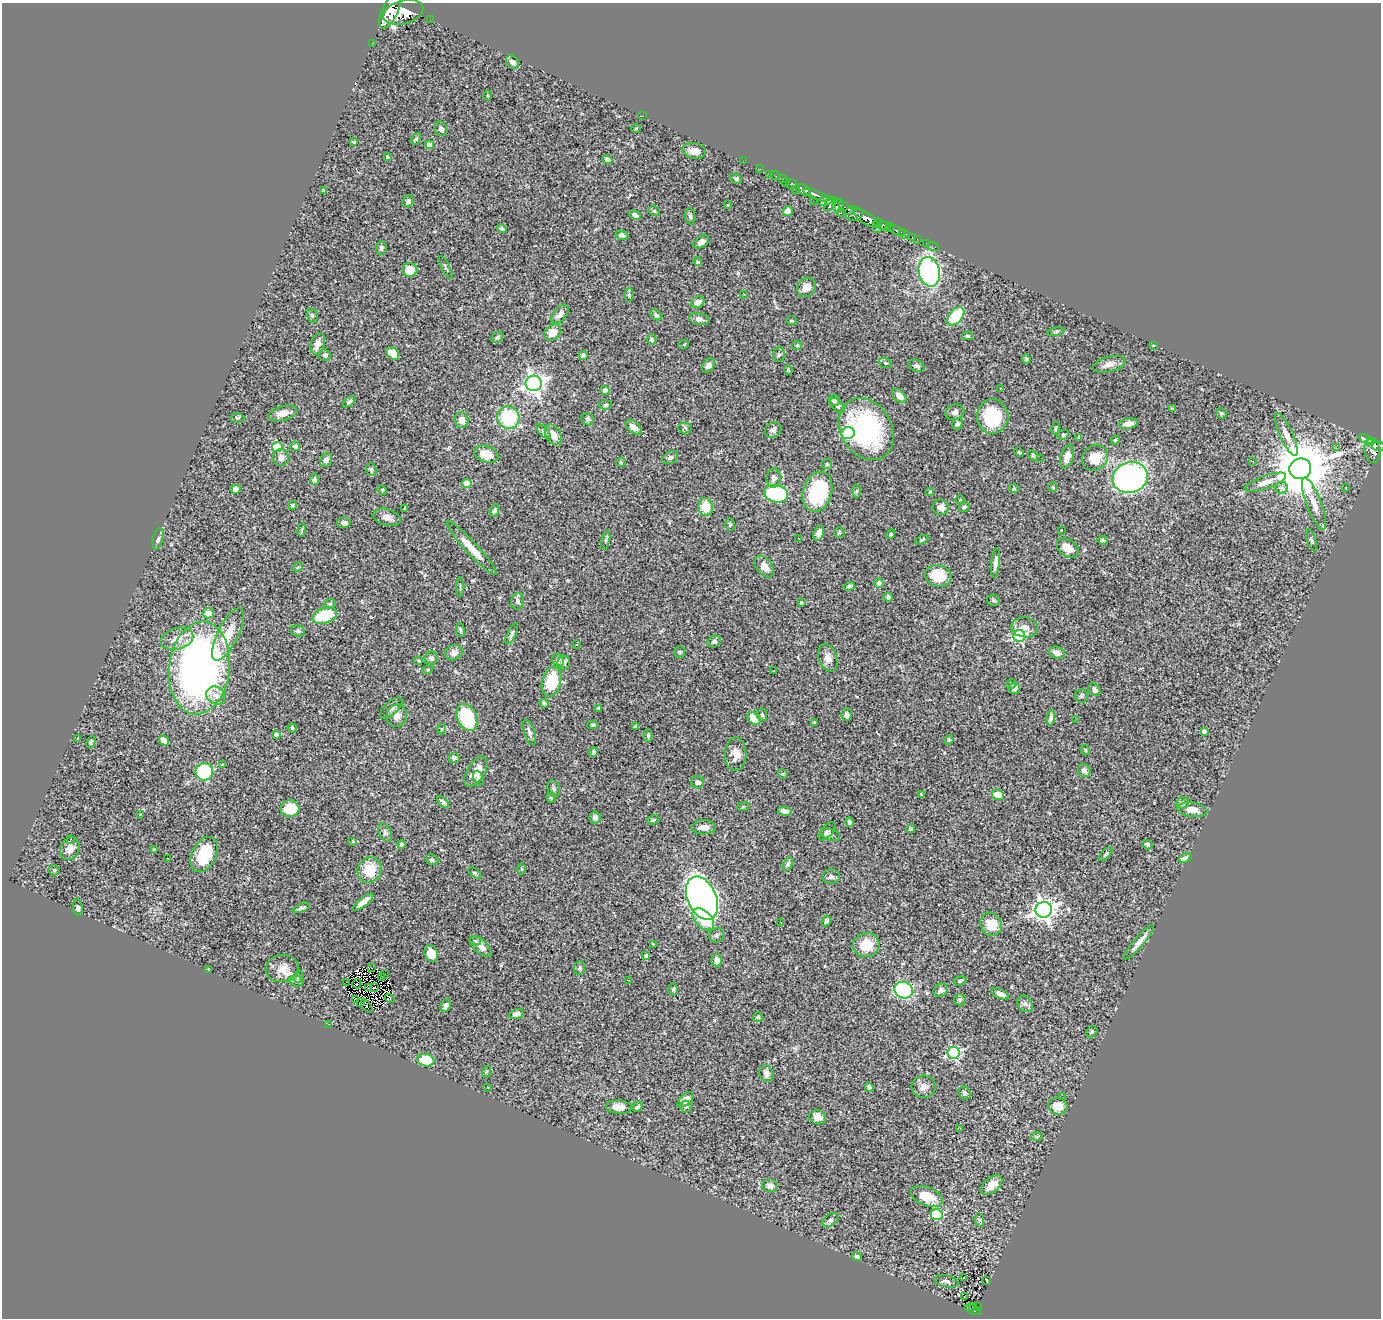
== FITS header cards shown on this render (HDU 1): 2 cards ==
NAXIS1  =                 1379
NAXIS2  =                 1316

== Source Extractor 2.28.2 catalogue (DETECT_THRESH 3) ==
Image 1379 x 1316 px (HDU 1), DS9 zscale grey, 1 PNG px = 1 image px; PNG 1383 x 1320 px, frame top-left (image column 1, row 1316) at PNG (2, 3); each listed source drawn as its Kron ellipse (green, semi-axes under 4 px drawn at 4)
Background 0.856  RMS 0.034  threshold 0.101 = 3 sigma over >= 5 px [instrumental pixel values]
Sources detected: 371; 4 with non-positive FLUX_AUTO (blend fragments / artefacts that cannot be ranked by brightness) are neither listed nor drawn; the other 367 listed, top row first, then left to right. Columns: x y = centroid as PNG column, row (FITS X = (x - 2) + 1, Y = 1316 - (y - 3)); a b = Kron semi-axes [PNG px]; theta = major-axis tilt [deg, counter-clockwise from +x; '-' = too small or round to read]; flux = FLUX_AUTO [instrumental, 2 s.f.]
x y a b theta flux
390 10 19 8 65 4700
403 12 20 11 15 4600
430 20 2 2 - 9.2
372 44 2 2 - 9.5
512 62 7 5 -47 13
488 96 5 4 - 2.5
643 116 2 2 - 5.2
636 128 4 3 - 1.9
441 129 7 6 - 6.4
416 139 6 4 60 3.1
354 142 4 3 - 2.9
430 145 4 4 - 26
694 151 12 7 -9 21
387 157 4 4 - 4.1
607 159 5 4 - 8.3
743 161 2 2 - 9.7
760 169 2 2 - 9.5
770 174 2 2 - 11
775 176 5 2 - 13
736 179 6 4 -28 4.5
782 179 3 2 - 25
786 182 3 3 - 30
792 184 5 5 - 66
795 189 3 2 - 17
323 190 4 3 - 2.6
803 190 8 5 -26 1200
816 195 13 4 -22 1200
408 201 6 5 - 6
813 201 2 2 - 12
825 201 8 4 12 340
727 205 3 3 - 2.1
830 205 8 5 53 470
838 205 6 5 - 460
846 208 9 4 -38 280
654 211 6 5 - 3
788 211 5 5 - 21
841 213 4 3 - 140
854 214 9 7 1 880
635 215 6 4 -24 6.1
690 216 8 5 -80 4.8
866 218 14 5 -33 1900
878 223 4 3 - 530
884 226 6 4 -12 720
889 227 5 3 - 200
502 229 5 4 - 5.1
877 229 3 2 - 29
897 231 9 3 -27 190
904 234 6 3 -21 97
622 235 6 4 -15 7.6
912 238 3 3 - 37
917 239 2 2 - 7.7
701 242 9 5 33 9.9
926 243 2 2 - 6.2
933 246 6 2 -18 18
381 248 7 5 81 4.7
698 262 4 4 - 3.8
446 267 12 3 -63 3.5
410 270 7 7 - 31
929 272 15 10 -77 390
807 287 10 9 - 22
744 294 3 3 - 6.9
629 295 6 4 -89 3.4
698 302 7 5 28 16
560 314 11 6 50 13
312 315 7 5 -74 4.5
656 315 7 5 -34 4.4
956 316 10 6 49 120
699 319 10 6 -12 9.8
792 321 5 3 - 2.2
553 332 9 7 40 26
1056 332 8 3 13 3.3
968 336 5 4 - 3.1
497 337 6 5 - 3.7
652 339 5 5 - 4.7
318 344 11 7 71 19
684 344 5 3 - 2.2
797 345 5 4 - 2.8
1153 345 3 2 - 2
393 353 7 5 -45 38
325 355 6 5 - 6.1
583 355 5 4 - 6.2
779 355 7 5 86 4.9
1026 359 5 3 - 3
885 363 7 5 -19 3.1
1109 364 17 7 15 15
708 365 8 5 54 11
917 366 8 6 -22 7.2
788 370 5 4 - 2.2
534 383 8 8 - 1300
1001 389 3 2 - 2.5
605 390 4 4 - 14
899 396 8 5 -44 17
834 400 5 5 - 7.8
349 402 7 4 39 5.6
606 405 6 4 5 3.9
837 405 9 5 -47 5.5
1172 409 4 3 - 2.2
955 412 10 7 18 8.9
282 413 15 7 15 17
1221 413 5 5 - 4.1
993 416 17 15 85 120
237 418 7 5 -2 4
508 418 11 11 - 150
588 419 6 6 - 7.5
461 420 8 7 - 17
957 424 6 5 - 5.3
1128 424 10 5 11 18
634 427 9 5 -41 17
685 428 7 5 -1 3.9
1056 428 6 3 77 3.1
866 429 33 25 -59 350
773 430 9 7 39 8.6
544 432 9 4 -45 4.3
848 433 6 6 - 150
553 435 11 7 -58 20
1063 435 6 5 - 3.5
1286 435 23 6 -66 21
1079 438 4 3 - 3.2
1366 439 7 4 -25 210
1115 440 4 3 - 2.3
1370 441 4 3 - 180
295 446 5 4 - 8.6
1378 446 6 5 - 350
277 447 5 5 - 110
1337 448 4 3 - 22
1372 450 12 8 -81 600
1019 452 5 4 - 2.4
486 454 12 8 -18 36
1033 455 5 3 - 3.1
281 457 8 7 - 11
1067 457 12 6 73 21
670 458 8 6 30 6.4
1041 458 2 2 - 1.4
1095 458 14 12 41 38
326 460 7 5 64 10
1252 461 3 3 - 1.9
621 462 5 4 - 2.5
827 464 5 5 - 3.4
371 469 6 5 - 4.4
1300 469 11 10 - 17000
774 478 10 7 82 9.6
1130 478 17 15 19 600
314 479 5 4 - 4.3
1266 482 21 6 20 21
467 483 4 4 - 59
1053 487 4 4 - 3.4
1282 488 6 6 - 8.8
1345 488 3 2 - 2.3
235 489 5 4 - 9.6
1014 489 6 4 1 2.5
382 490 5 4 - 2.1
857 491 6 4 87 4.1
818 492 20 14 74 210
930 492 4 4 - 2.7
776 494 12 8 -12 240
960 500 4 3 - 1.7
1314 504 28 7 -70 30
293 505 4 4 - 5.9
705 507 9 7 -84 39
941 507 8 7 - 13
964 507 6 5 - 3.9
405 509 3 3 - 2.1
495 511 6 4 73 5
387 517 14 8 -16 15
344 523 7 5 0 7.8
730 525 6 4 89 3.7
302 530 7 4 83 3.4
1061 530 3 2 - 1.7
839 532 5 5 - 3.7
819 533 8 5 73 15
891 534 5 4 - 3.1
798 538 2 2 - 1.3
158 539 11 5 77 6.4
606 540 9 3 77 4.2
922 540 7 3 25 3.6
1103 540 5 3 - 4.3
1311 540 11 4 -71 4.8
472 548 36 6 -47 36
1068 548 12 8 -33 32
996 563 15 4 83 11
764 566 12 8 -53 17
298 567 5 3 - 2.6
938 576 13 10 -17 60
879 583 4 4 - 15
849 586 6 3 18 4.6
460 587 9 2 90 2.3
888 597 4 4 - 5.7
993 600 6 5 - 3.4
518 601 8 6 86 7.3
801 603 4 4 - 4.5
330 604 6 4 21 3.7
208 613 5 5 - 21
324 616 13 7 18 87
1025 627 13 10 -8 18
460 630 7 3 -84 3.4
298 631 7 5 -13 4.4
228 634 29 10 63 49
512 634 11 4 63 5
1019 636 6 6 - 290
177 639 17 10 16 27
714 642 7 5 24 7.2
577 644 3 2 - 1.7
680 652 6 5 - 3.1
454 653 9 7 22 14
1057 653 8 6 -19 14
431 658 6 6 - 6.7
828 658 14 9 -71 18
558 660 7 6 - 4.5
419 661 4 3 - 2
564 662 7 6 - 12
199 668 46 30 83 1100
428 669 5 3 - 2.6
774 671 3 2 - 2.4
551 682 15 9 75 100
1011 684 5 3 - 2.8
1014 688 6 5 - 9.1
1095 690 7 5 -50 7
216 696 10 8 -31 15
1081 696 7 6 - 4.3
544 703 4 4 - 5.9
391 708 14 6 43 10
598 708 4 3 - 2.5
762 715 6 5 - 4.1
846 715 6 5 - 12
397 716 11 10 - 16
467 718 14 10 -65 120
1051 718 8 4 77 7.8
754 719 7 5 -45 42
1076 719 2 2 - 2.7
814 723 4 3 - 3.7
593 725 5 4 - 3.9
635 727 4 2 - 2.7
292 728 5 4 - 3
441 729 5 3 - 2.4
1204 731 4 4 - 8.4
529 732 13 5 -72 7.5
276 734 4 4 - 6.4
648 736 6 4 90 4.3
78 739 3 2 - 2
164 740 5 4 - 9.4
949 740 5 4 - 2.8
91 742 6 4 64 3.7
1085 750 5 3 - 2.3
593 752 5 3 - 4.6
736 754 17 11 90 24
454 758 5 5 - 5.8
223 765 4 3 - 2.5
1084 770 7 6 - 8.6
204 772 9 8 - 210
476 772 17 8 58 33
783 774 5 4 - 2.8
479 778 7 5 -68 5.6
698 782 6 6 - 11
554 788 8 6 -78 6
921 794 3 3 - 3
998 795 6 5 - 38
551 798 5 4 - 3
443 802 7 3 -40 7.5
1183 803 6 5 - 4.8
743 807 6 3 19 2.3
290 809 9 8 - 73
1192 810 15 7 -7 26
785 811 7 4 -10 9
141 815 4 3 - 2.1
595 817 6 5 - 12
653 820 6 4 20 3.8
850 822 5 4 - 6.5
704 827 12 7 1 17
911 829 4 4 - 4.6
827 831 11 5 50 6.8
385 832 9 6 -64 6.9
831 835 10 5 -20 6.2
70 840 4 2 - 27
353 841 4 3 - 2.4
401 844 4 4 - 6.9
1147 844 5 4 - 5
70 849 12 9 66 19
154 850 3 3 - 3
204 854 19 12 63 93
1106 854 8 4 46 4.6
167 858 3 2 - 2.9
1185 858 7 4 21 7.5
432 860 6 5 - 5
788 864 7 4 65 4.6
521 869 5 3 - 2.4
54 870 5 5 - 3
369 870 13 11 63 60
475 873 7 4 -37 4.2
831 877 9 7 -1 6.9
702 898 23 14 -65 1500
363 902 12 4 38 21
78 908 8 5 -81 7.5
302 908 9 4 20 6.1
1044 910 8 8 - 1500
703 919 13 8 -46 48
826 921 5 4 - 6.2
781 922 3 2 - 3.1
991 924 12 10 -63 41
716 935 7 7 - 5.8
475 941 6 4 -17 3.6
1139 942 22 5 50 18
653 944 3 2 - 1.5
866 945 13 12 - 48
481 946 13 6 -45 13
431 954 8 6 -70 39
646 956 4 4 - 6.3
717 960 6 5 - 14
372 968 2 2 - 0.69
580 968 7 5 82 4.7
208 969 3 2 - 2.7
282 969 16 13 5 28
384 975 2 2 - 4.1
298 977 6 4 72 2.6
381 978 3 2 - 0.76
628 980 3 2 - 1.5
296 981 7 5 -9 5.1
960 981 6 4 16 3.6
347 982 3 2 - 4.5
357 984 5 2 - 1.7
374 987 3 2 - 2.5
368 988 4 3 - 3.1
673 989 6 5 - 3.6
904 990 9 8 - 330
941 990 8 6 42 9
1000 994 9 4 -24 11
390 999 5 3 - 9.6
356 1000 3 2 - 2.9
960 1000 6 5 - 3.6
361 1003 4 2 - 1
1025 1004 9 7 -52 7
367 1006 8 2 -55 1.5
446 1006 6 5 - 7.4
517 1014 7 5 18 8.1
758 1017 5 4 - 3.5
328 1024 2 2 - 27
1092 1032 6 5 - 3.5
953 1053 6 6 - 360
426 1060 9 6 -12 64
486 1072 6 3 71 2.2
767 1074 8 7 - 9.8
487 1087 3 2 - 2
869 1087 5 3 - 6.1
924 1087 12 11 - 15
965 1093 7 5 -46 7.3
1063 1097 3 2 - 1.9
685 1100 9 5 40 14
1058 1106 10 8 -15 26
619 1107 13 6 -3 21
637 1107 5 4 - 4.2
686 1107 6 6 - 3.9
818 1117 8 7 - 21
960 1129 3 2 - 2.9
1037 1137 6 4 2 3.1
992 1185 12 7 39 24
770 1186 8 6 -11 11
927 1196 17 9 -20 46
936 1214 6 5 - 170
831 1220 9 6 37 6.7
979 1220 7 4 -83 3.5
857 1257 5 4 - 4.4
964 1277 3 3 - 29
987 1280 4 2 - 1.3
946 1281 12 6 -11 7.2
965 1297 3 2 - 2
977 1306 2 2 - 8.4
972 1307 3 2 - 20
973 1310 9 3 -21 100
At the frame edge (FLAGS 8, measured only in part): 1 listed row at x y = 1378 446
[4 non-positive-flux detections neither listed nor drawn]